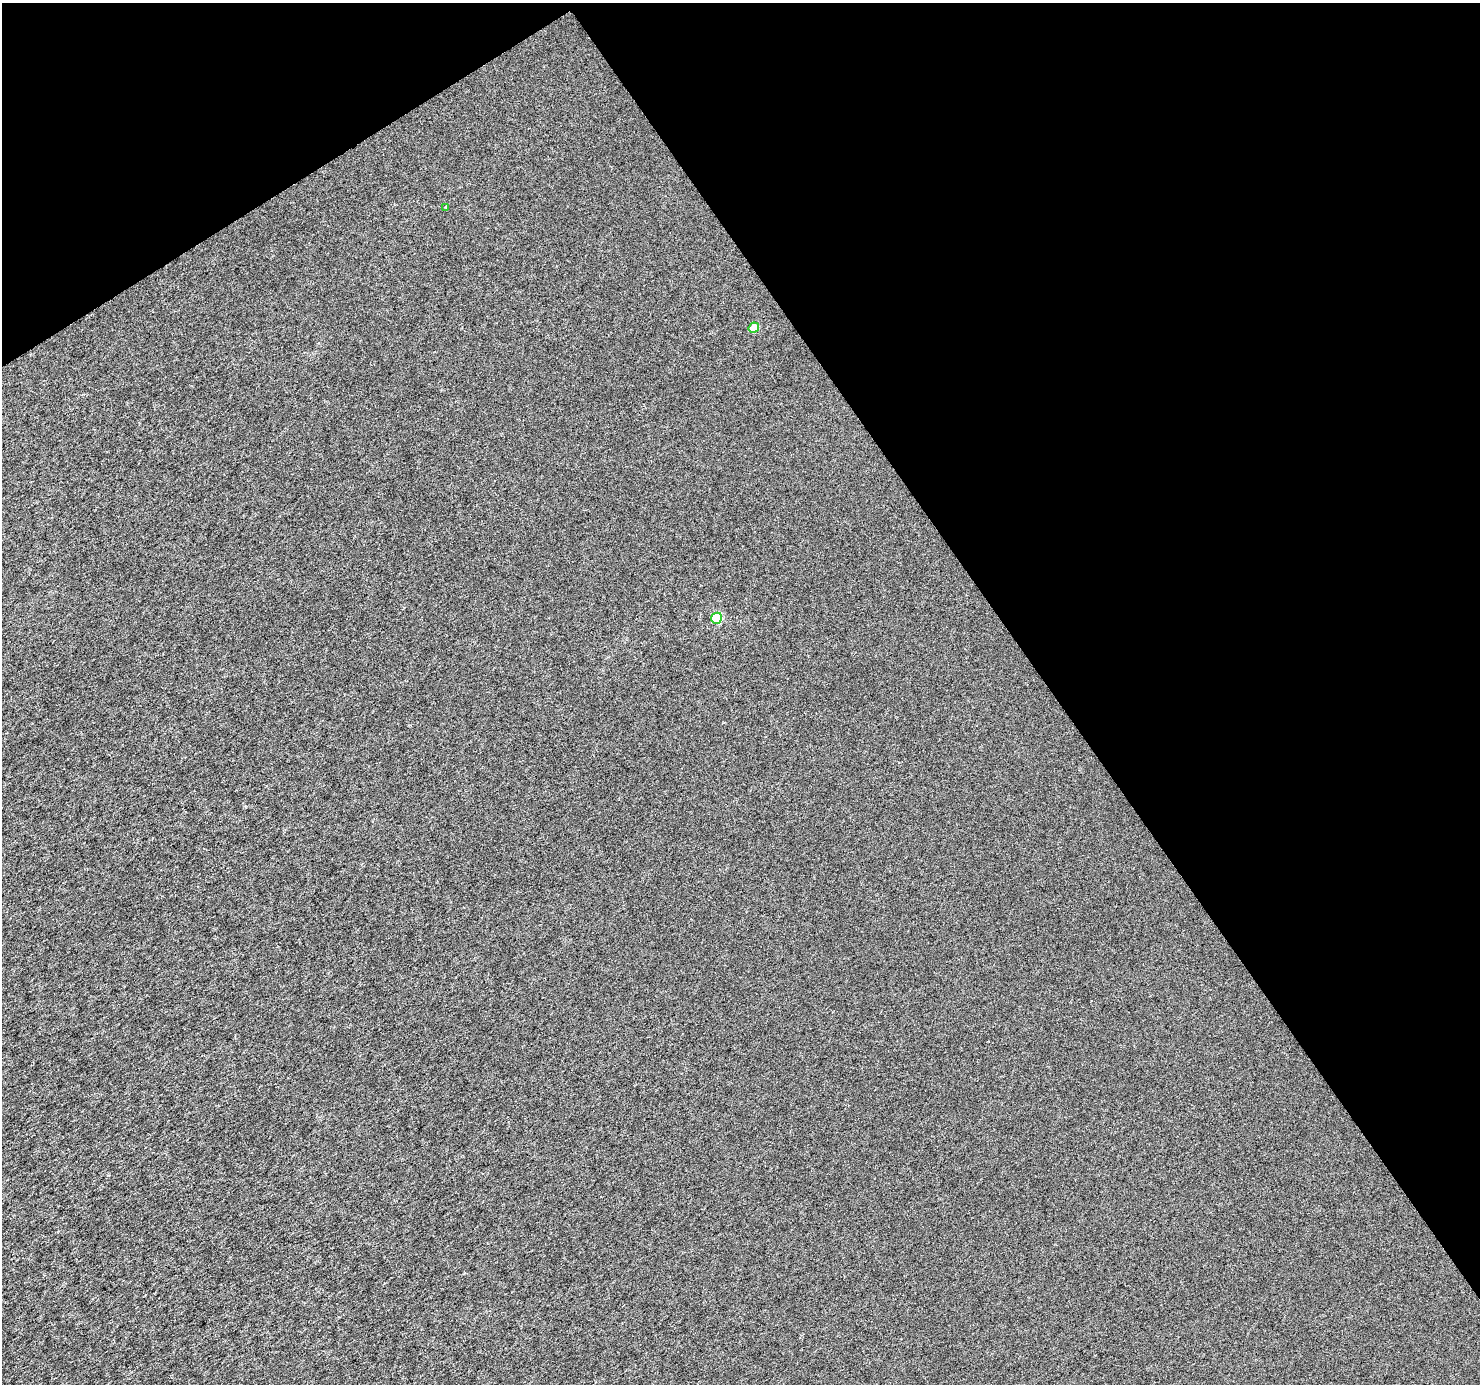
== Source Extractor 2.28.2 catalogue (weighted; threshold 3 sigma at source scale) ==
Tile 3 of 4 x 4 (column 3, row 1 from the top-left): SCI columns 2960-4437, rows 4328-5709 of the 5914 x 5830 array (HDU 1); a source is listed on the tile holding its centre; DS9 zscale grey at full resolution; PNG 1482 x 1386 px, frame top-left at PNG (2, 3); each listed source drawn as its Kron ellipse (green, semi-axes under 4 px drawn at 4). Shown black and unused: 34% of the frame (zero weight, under 3 of 6 exposures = <1% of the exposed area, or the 3 px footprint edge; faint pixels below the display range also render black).
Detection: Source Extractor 2.28.2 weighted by HDU 2 'WHT'; one run over the whole footprint, this tile lists its part. Background -1.50e-05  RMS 0.0016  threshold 0.00669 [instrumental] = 3 sigma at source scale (4.09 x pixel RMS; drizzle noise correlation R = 1.36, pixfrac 0.8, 0.0396/0.0396 arcsec/px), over >= 5 px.
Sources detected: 3; all 3 listed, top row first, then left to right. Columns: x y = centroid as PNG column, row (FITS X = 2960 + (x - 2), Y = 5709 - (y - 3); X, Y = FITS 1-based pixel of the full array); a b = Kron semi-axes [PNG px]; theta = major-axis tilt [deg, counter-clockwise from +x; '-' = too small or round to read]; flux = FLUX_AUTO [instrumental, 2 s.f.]
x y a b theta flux
446 207 4 3 - 0.17
754 328 5 5 - 2.3
717 618 6 5 - 7